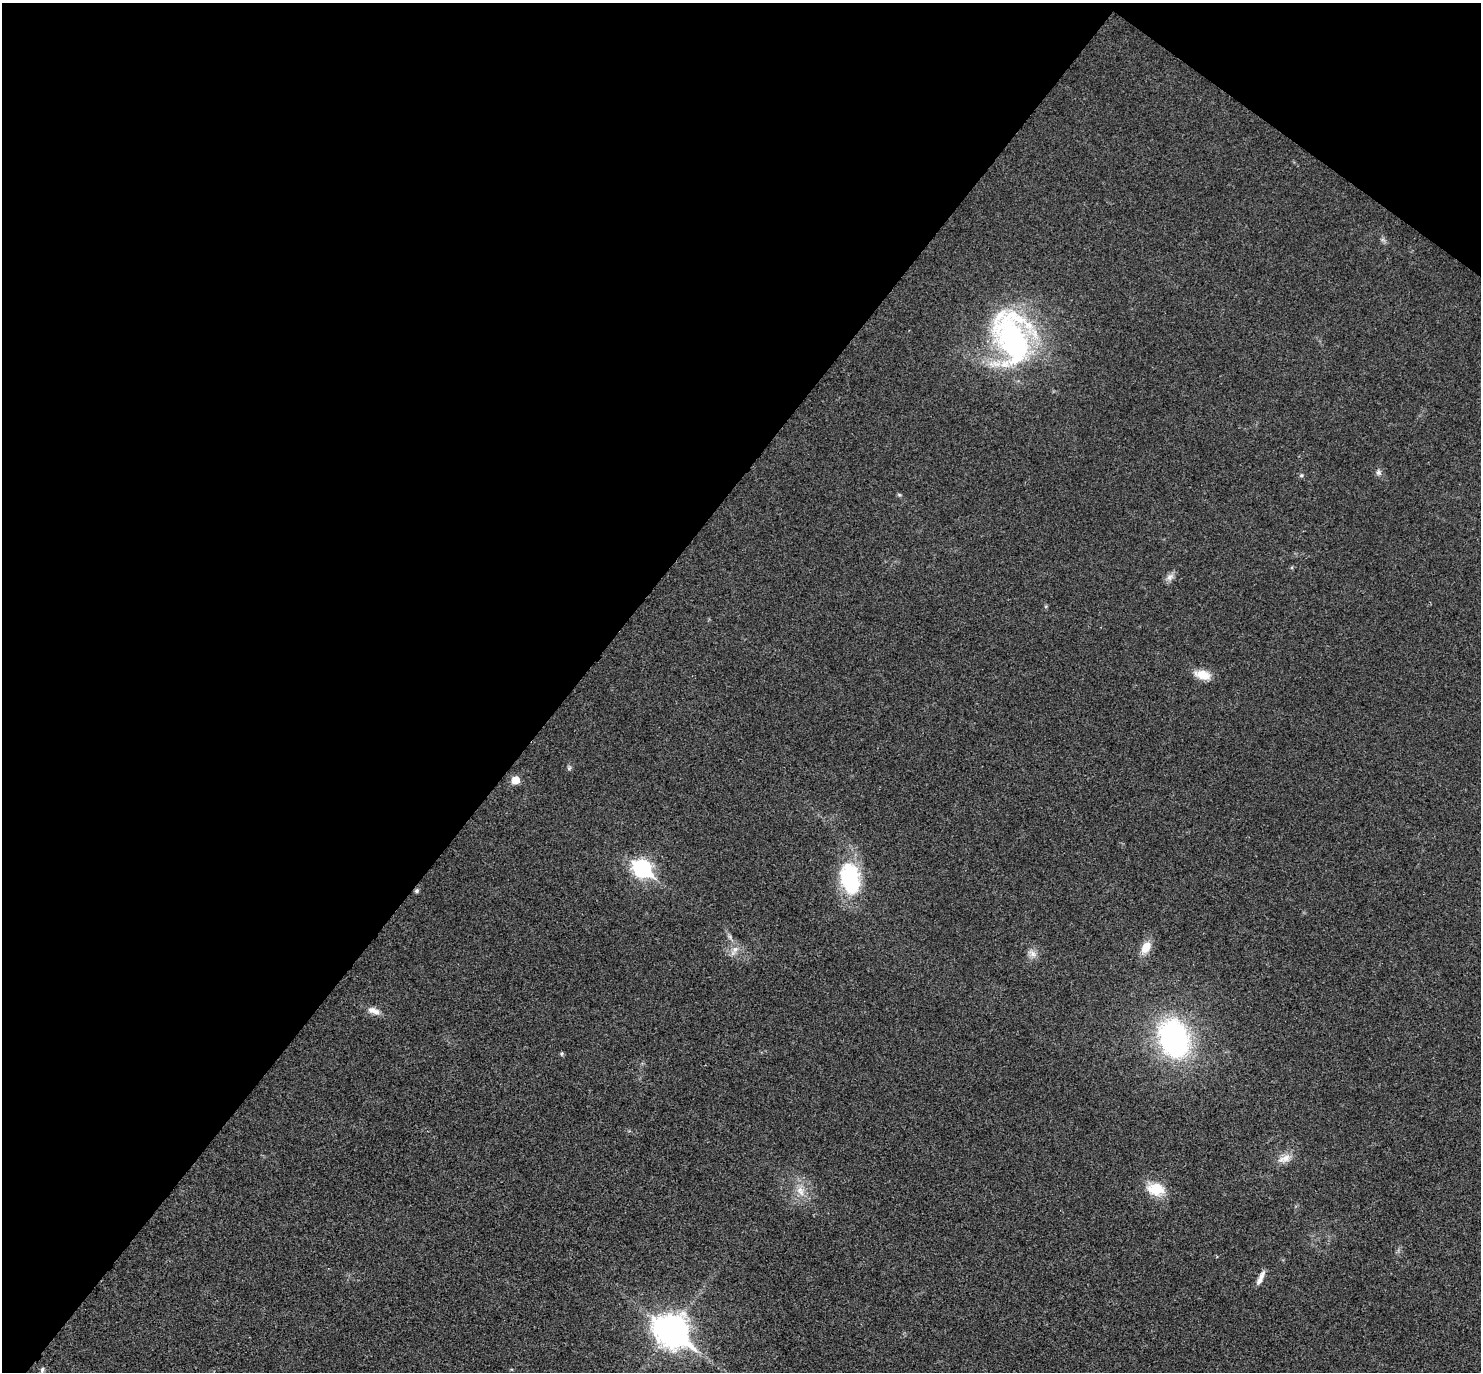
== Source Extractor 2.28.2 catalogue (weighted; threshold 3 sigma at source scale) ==
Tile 2 of 4 x 4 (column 2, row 1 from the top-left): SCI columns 1485-2963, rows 4405-5774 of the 5923 x 5927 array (HDU 1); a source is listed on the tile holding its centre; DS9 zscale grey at full resolution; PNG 1483 x 1374 px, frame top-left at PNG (2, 3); no overlay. Shown black and unused: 41% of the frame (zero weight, under 3 of 4 exposures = <1% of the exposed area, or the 3 px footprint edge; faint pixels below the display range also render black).
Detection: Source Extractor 2.28.2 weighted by HDU 2 'WHT'; one run over the whole footprint, this tile lists its part. Background 0.0226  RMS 0.0056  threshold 0.0254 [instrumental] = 3 sigma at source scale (4.5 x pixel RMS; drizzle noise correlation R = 1.50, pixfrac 1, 0.05/0.05 arcsec/px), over >= 5 px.
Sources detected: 20; all 20 listed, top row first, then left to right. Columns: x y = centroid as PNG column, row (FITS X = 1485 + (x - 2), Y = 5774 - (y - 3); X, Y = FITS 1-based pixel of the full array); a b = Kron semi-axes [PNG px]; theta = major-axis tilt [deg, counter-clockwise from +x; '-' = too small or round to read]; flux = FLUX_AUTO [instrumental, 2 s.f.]
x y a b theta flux
1012 336 70 44 -75 120
1378 473 7 7 - 1.6
1170 577 12 7 52 2.6
1202 675 20 11 -13 7.6
515 780 6 6 - 10
642 868 9 7 -37 170
850 878 38 21 -81 45
417 891 5 5 - 1.2
1146 947 14 10 60 7.1
734 951 19 5 58 2.7
1033 954 11 7 -59 2.9
373 1011 18 8 -21 4.1
1174 1038 34 25 -72 120
562 1054 5 5 - 0.92
1284 1158 19 9 20 5.2
1156 1189 19 14 -6 13
800 1191 15 9 -63 5.7
1261 1276 16 6 61 3.6
671 1330 13 10 -37 890
42 1370 8 5 79 1.3
Overlapping masked pixels (flux is a lower limit): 1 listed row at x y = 417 891